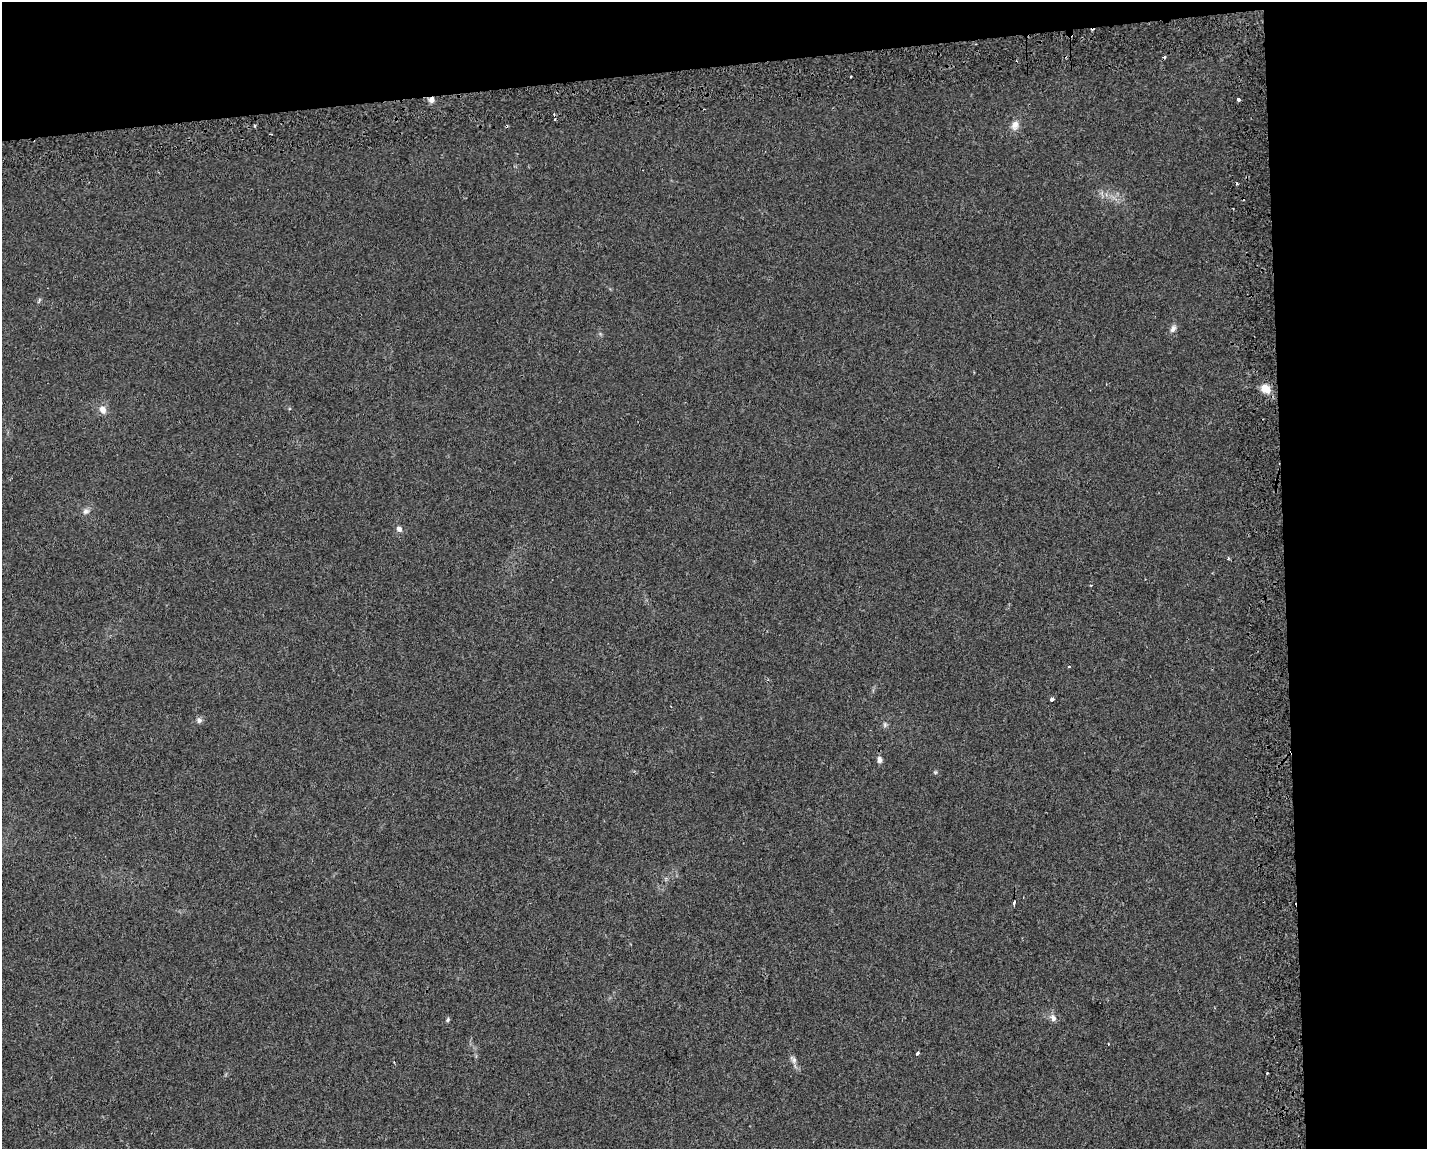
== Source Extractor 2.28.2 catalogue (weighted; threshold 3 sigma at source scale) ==
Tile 3 of 3 x 4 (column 3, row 1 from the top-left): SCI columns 2904-4328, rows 3487-4633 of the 4425 x 4678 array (HDU 1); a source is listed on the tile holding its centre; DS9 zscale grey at full resolution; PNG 1429 x 1151 px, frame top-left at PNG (2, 2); no overlay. Shown black and unused: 16% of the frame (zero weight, under 2 of 3 exposures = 4% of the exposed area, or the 3 px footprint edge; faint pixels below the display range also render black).
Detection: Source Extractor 2.28.2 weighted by HDU 2 'WHT'; one run over the whole footprint, this tile lists its part. Background 0.0226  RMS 0.0048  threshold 0.0215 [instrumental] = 3 sigma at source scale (4.5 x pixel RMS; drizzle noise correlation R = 1.50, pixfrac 1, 0.0396/0.0396 arcsec/px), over >= 5 px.
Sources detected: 28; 5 cosmic-ray / hot-pixel residue — not listed; the other 23 listed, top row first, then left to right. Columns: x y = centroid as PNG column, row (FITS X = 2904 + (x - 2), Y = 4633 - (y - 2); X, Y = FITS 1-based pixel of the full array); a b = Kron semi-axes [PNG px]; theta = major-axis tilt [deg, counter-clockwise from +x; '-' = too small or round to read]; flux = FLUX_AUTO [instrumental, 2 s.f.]
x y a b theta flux
1238 99 3 3 - 3.3
431 100 6 6 - 2.2
554 114 3 2 - 0.69
554 119 3 3 - 1.6
1015 125 13 9 72 3.3
254 126 3 2 - 0.72
1173 329 11 6 60 1.9
1266 389 14 10 -41 5.1
102 409 11 8 -50 2.9
85 511 9 7 72 1.7
399 529 7 6 - 1.8
1228 558 4 4 - 0.64
1091 585 3 3 - 0.48
1052 699 4 3 - 2.5
199 720 8 7 - 1.4
885 725 8 5 71 1
879 760 8 6 90 1.7
1014 903 4 2 - 1.1
1053 1018 11 7 -68 2.2
448 1019 7 4 82 0.74
917 1053 4 3 - 1.5
793 1059 13 7 -57 2.1
1267 1073 2 2 - 0.37
Overlapping masked pixels (flux is a lower limit): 1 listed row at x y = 431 100